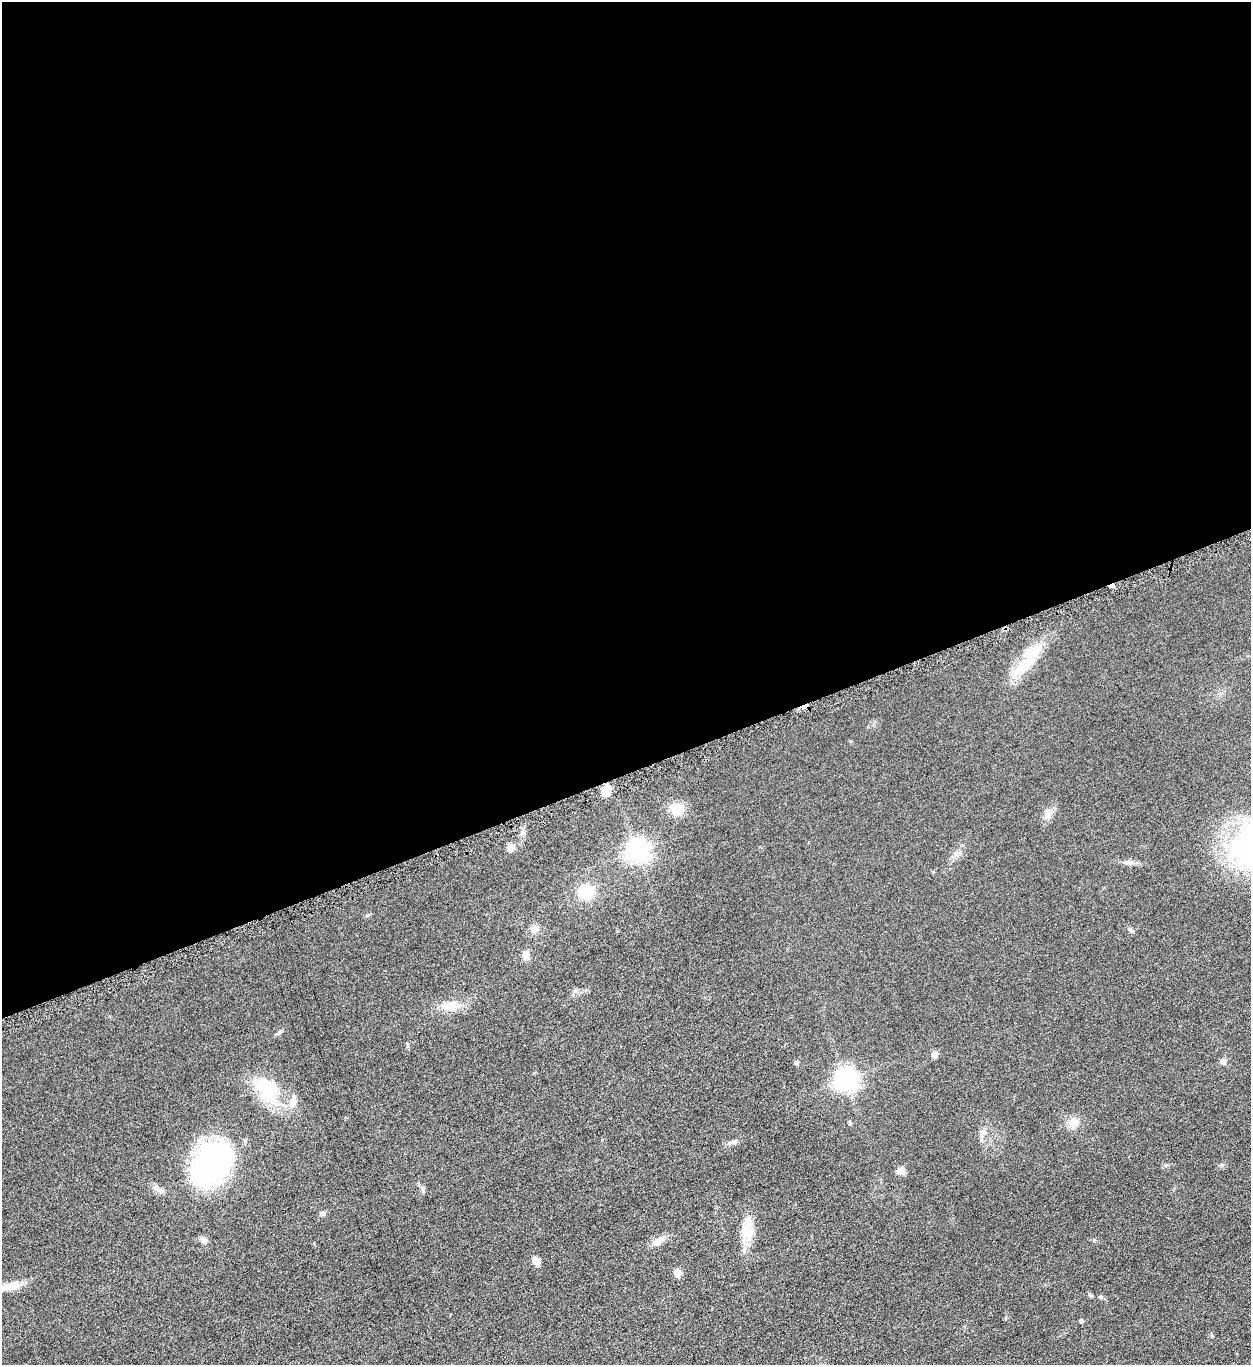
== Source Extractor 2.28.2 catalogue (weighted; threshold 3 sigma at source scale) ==
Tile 2 of 4 x 4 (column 2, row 1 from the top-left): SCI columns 1413-2661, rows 4096-5458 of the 5451 x 5466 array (HDU 1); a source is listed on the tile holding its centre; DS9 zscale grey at full resolution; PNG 1253 x 1367 px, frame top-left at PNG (2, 2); no overlay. Shown black and unused: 57% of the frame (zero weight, under 4 of 8 exposures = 1% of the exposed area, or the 3 px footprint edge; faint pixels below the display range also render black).
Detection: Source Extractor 2.28.2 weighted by HDU 2 'WHT'; one run over the whole footprint, this tile lists its part. Background 0.0847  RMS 0.0079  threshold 0.0324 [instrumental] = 3 sigma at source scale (4.09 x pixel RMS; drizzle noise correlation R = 1.36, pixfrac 0.8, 0.05/0.05 arcsec/px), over >= 5 px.
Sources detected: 38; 1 cosmic-ray / hot-pixel residue — not listed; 1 inside a brighter listed object's ellipse — not listed separately; the other 36 listed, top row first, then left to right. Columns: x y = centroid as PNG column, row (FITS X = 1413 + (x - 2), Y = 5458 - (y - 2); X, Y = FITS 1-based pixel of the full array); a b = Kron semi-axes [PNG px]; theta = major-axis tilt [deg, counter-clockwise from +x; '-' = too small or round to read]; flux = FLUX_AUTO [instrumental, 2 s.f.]
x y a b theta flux
1027 661 46 15 54 31
606 791 11 8 75 10
677 809 13 12 - 13
1048 814 13 8 66 4.8
1249 846 56 44 65 130
510 848 9 7 45 4.9
637 850 8 8 - 510
1130 862 12 7 -2 3.1
586 891 14 14 - 22
535 929 10 9 - 4.4
1130 929 7 4 -19 1.2
526 955 9 8 - 5.5
450 1006 21 12 4 11
934 1054 5 5 - 6.5
1223 1061 7 7 - 2.6
797 1062 5 5 - 1.7
846 1079 8 7 - 490
266 1088 37 26 -37 37
850 1123 5 4 - 1.2
1073 1123 11 10 - 8
982 1140 6 4 -89 1.4
734 1142 9 6 9 2.1
212 1164 42 31 51 160
1222 1165 6 4 -18 1
901 1170 10 8 8 4.5
160 1190 15 6 -6 3.2
423 1190 8 6 -80 1.8
323 1213 7 6 - 1.9
747 1230 32 14 90 16
203 1240 10 7 -41 3.1
658 1241 18 9 32 5.8
536 1261 10 7 -57 4.8
677 1273 5 5 - 14
10 1286 26 9 15 11
1100 1297 5 5 - 1
1081 1321 4 4 - 1.9
Isophote crosses this tile's border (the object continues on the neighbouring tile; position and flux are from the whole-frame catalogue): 2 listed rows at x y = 1249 846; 10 1286
Unlisted compact peaks at least as high as the median listed source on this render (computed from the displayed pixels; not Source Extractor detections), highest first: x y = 1094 1240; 368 915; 408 1046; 575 990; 956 852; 602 1140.